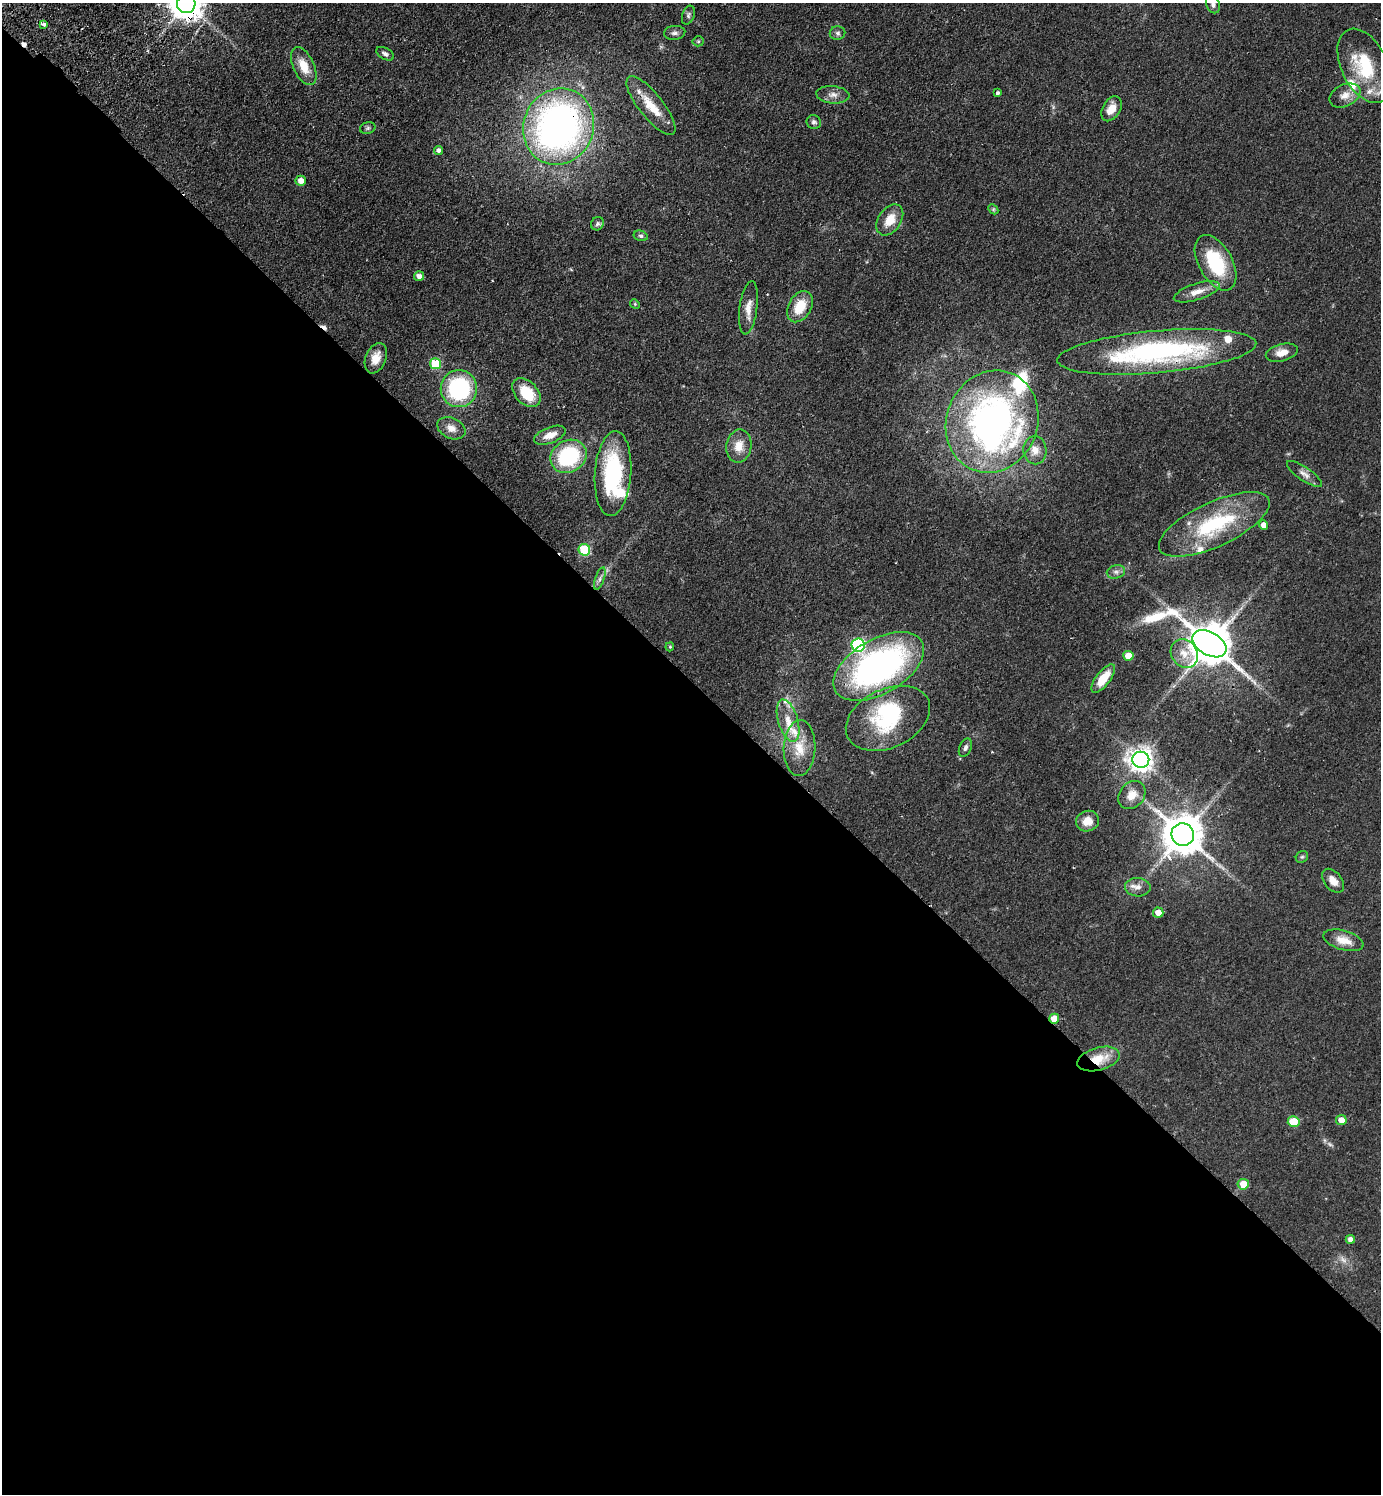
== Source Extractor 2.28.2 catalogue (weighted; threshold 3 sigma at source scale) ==
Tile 14 of 4 x 4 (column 2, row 4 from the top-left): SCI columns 1721-3099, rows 41-1532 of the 6059 x 6046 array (HDU 1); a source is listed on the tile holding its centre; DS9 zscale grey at full resolution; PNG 1383 x 1496 px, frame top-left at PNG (2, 3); each listed source drawn as its Kron ellipse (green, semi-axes under 4 px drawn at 4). Shown black and unused: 55% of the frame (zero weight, under 2 of 3 exposures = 3% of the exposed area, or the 3 px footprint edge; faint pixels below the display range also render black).
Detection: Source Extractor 2.28.2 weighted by HDU 2 'WHT'; one run over the whole footprint, this tile lists its part. Background 0.0488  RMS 0.0049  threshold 0.0222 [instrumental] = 3 sigma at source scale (4.5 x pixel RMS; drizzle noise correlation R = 1.50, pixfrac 1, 0.05/0.05 arcsec/px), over >= 5 px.
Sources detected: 92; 2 too faint to see at this stretch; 3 inside a brighter object's white glare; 2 cosmic-ray / hot-pixel residue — neither listed nor drawn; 10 inside a brighter listed object's ellipse — not listed separately; the other 75 listed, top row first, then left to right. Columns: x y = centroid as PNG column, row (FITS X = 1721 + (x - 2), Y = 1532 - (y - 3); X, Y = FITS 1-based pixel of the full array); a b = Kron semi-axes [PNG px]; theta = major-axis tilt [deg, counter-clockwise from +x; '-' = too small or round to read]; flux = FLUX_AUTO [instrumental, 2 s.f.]
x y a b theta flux
186 4 9 9 - 960
1213 5 9 6 -65 1.6
688 15 10 6 70 1.4
44 24 4 3 - 2.2
675 33 10 7 5 1.8
837 33 8 7 - 1.5
698 41 5 5 - 0.64
385 54 9 5 -28 1.5
304 66 20 10 -65 8.3
1364 66 39 23 -64 28
997 93 4 3 - 1.9
833 95 16 8 -5 3.4
1345 95 16 11 26 4.7
651 105 36 12 -51 12
1111 109 13 9 60 5.6
814 122 7 7 - 1.3
559 127 39 35 70 210
368 128 8 5 17 1
439 150 4 4 - 1.4
301 181 5 5 - 3.9
993 209 5 4 - 0.65
890 220 17 11 55 8.2
597 224 7 6 - 1.2
641 236 7 5 -15 1
1216 263 30 17 -61 30
419 276 5 5 - 2.3
1197 292 24 8 18 5.7
635 304 5 4 - 0.51
800 307 17 11 60 11
748 308 27 9 83 5.5
1157 352 100 21 5 110
1282 353 16 8 14 4.6
376 358 16 10 67 6.1
436 364 5 5 - 19
459 389 18 18 - 52
526 393 17 11 -46 15
992 422 52 45 68 180
451 428 15 10 -25 4.3
550 435 17 8 21 5.6
739 446 17 12 80 6.5
1035 450 14 11 -87 4.9
569 456 19 16 30 43
613 474 42 18 86 47
1304 474 21 6 -34 3
1214 524 60 22 25 42
1264 525 4 4 - 4
584 550 6 6 - 27
1116 572 9 6 13 1.7
600 578 12 4 71 1.7
1209 644 18 11 -30 1900
858 645 6 6 - 63
670 647 4 3 - 0.56
1184 654 15 13 -54 6.5
1128 656 5 5 - 8.2
879 666 50 27 30 150
1103 678 17 7 52 9.1
888 718 44 29 25 38
788 721 22 10 -74 7
799 748 28 16 88 11
965 748 9 6 68 1.6
1141 760 8 8 - 400
1132 795 15 12 48 5.8
1087 821 11 10 - 6.1
1183 834 11 11 - 1500
1302 857 6 5 - 0.91
1333 881 13 8 -51 4.1
1138 887 13 9 -2 3.5
1158 913 5 5 - 5.1
1343 940 21 9 -16 6.3
1054 1019 5 5 - 6.8
1098 1059 22 11 16 12
1341 1120 5 5 - 4.2
1294 1122 6 5 - 10
1243 1184 5 5 - 7.8
1350 1239 4 4 - 2.4
Overlapping masked pixels (flux is a lower limit): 4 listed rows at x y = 186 4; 559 127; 1054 1019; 1098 1059
Isophote crosses this tile's border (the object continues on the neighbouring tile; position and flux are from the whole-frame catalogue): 2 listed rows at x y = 186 4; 1213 5